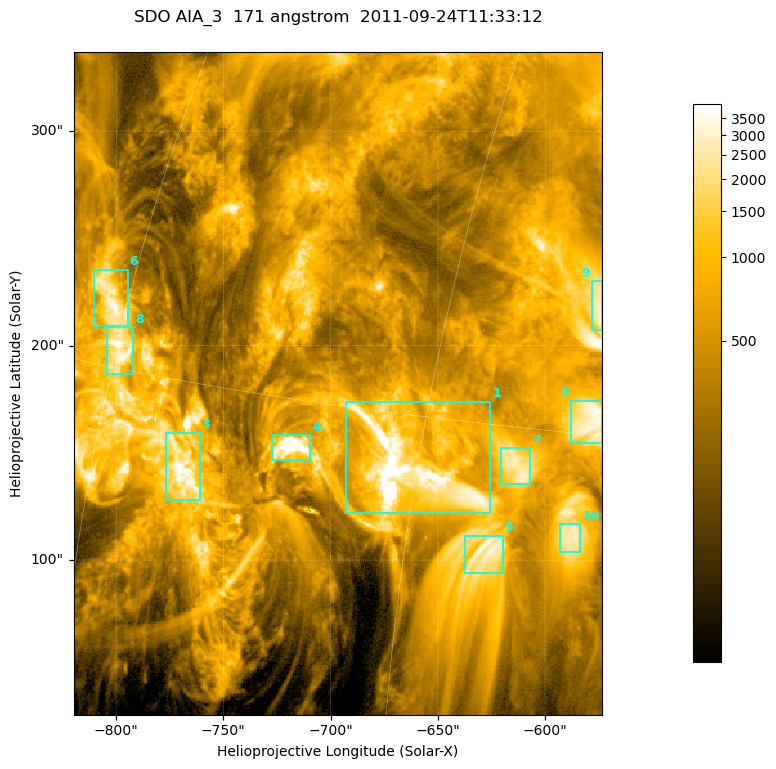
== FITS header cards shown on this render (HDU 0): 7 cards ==
TELESCOP= 'SDO     '           /
INSTRUME= 'AIA_3   '           /
WAVELNTH=                  171 /
WAVEUNIT= 'angstrom'           /
DATE-OBS= '2011-09-24T11:33:12.35' /
CTYPE1  = 'HPLN-TAN'           /
CTYPE2  = 'HPLT-TAN'           /

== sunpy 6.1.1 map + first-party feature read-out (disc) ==
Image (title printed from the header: SDO AIA_3  171 angstrom  2011-09-24T11:33:12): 411 x 515 px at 0.599 arcsec/px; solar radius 956 arcsec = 1595 px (partial field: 2.6% of the solar disc is inside the frame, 100% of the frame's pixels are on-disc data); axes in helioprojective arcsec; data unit not stated in the header (colour bar unlabelled)
Pointing: header CRPIX1/2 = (2051.64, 2049.57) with CRVAL1/2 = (0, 0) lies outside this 411 x 515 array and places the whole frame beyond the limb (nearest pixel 1.41 R_sun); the SolarSoft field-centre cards XCEN/YCEN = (-696.6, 182.4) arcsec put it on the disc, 1322 arcsec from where CRPIX/CRVAL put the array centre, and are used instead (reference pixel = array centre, CRVAL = XCEN/YCEN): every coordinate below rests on XCEN/YCEN
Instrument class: DISC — disc imager (sunpy class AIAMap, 171 A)
Bright regions (active regions / flare kernels): reference = the on-disc median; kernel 3 px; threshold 5 sigma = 1633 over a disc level ~457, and >= 1.15x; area >= 211 px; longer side >= 5 px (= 3 arcsec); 10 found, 10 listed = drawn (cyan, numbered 1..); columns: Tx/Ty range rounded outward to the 2 arcsec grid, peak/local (2 s.f.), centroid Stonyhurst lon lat
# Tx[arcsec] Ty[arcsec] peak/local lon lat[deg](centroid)
1 -694..-624 122..174 23 -45 +13
2 -588..-572 154..176 7.9 -39 +15
3 -778..-760 128..160 10 -55 +13
4 -728..-708 146..158 25 -50 +14
5 -638..-618 94..112 7.6 -42 +11
6 -810..-794 208..236 8.9 -61 +17
7 -622..-606 134..152 6.6 -41 +14
8 -804..-792 186..210 13 -60 +16
9 -578..-572 206..230 9 -39 +19
10 -594..-582 102..118 6.1 -39 +12